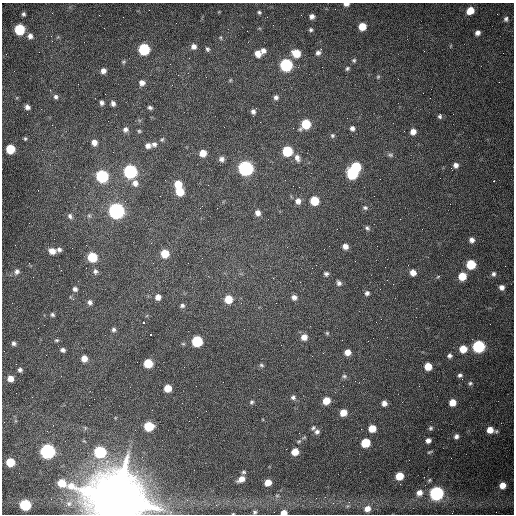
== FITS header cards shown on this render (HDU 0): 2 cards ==
NAXIS1  =                  512 /fastest changing axis
NAXIS2  =                  512 /next to fastest changing axis

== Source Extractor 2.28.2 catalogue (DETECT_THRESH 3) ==
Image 512 x 512 px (HDU 0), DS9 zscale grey, 1 PNG px = 1 image px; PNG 516 x 516 px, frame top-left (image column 1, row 512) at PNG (2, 3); no overlay
Background 1540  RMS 24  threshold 71.4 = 3 sigma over >= 5 px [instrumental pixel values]
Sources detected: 161; all 161 listed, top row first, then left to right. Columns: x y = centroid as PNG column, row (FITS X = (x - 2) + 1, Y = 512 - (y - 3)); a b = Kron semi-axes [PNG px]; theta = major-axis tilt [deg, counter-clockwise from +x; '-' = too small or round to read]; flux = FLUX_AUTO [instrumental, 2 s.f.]
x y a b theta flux
346 4 5 3 - 6.5e+03
470 10 6 5 - 2.4e+04
259 12 5 4 - 2.5e+03
23 14 4 3 - 2.9e+03
312 16 5 5 - 6.1e+03
506 19 6 5 - 3.7e+03
362 26 6 6 - 2.4e+04
19 29 6 6 - 9.5e+04
311 30 4 4 - 2.8e+03
478 33 5 5 - 6.5e+03
30 36 6 6 - 6.7e+03
51 36 2 2 - 1.2e+03
221 37 7 3 -82 2.0e+03
194 46 7 7 - 7.4e+03
144 49 7 7 - 1.3e+05
207 49 7 5 -61 3.4e+03
263 51 7 6 - 6.8e+03
258 53 7 6 - 1.2e+04
296 53 7 6 - 3.2e+04
318 53 7 6 - 5.7e+03
354 60 5 5 - 2.6e+03
124 62 6 5 - 2.4e+03
286 65 7 7 - 2.0e+05
347 69 6 5 - 2.8e+03
103 71 6 6 - 7.7e+03
378 77 6 4 68 2.0e+03
230 80 5 4 - 1.7e+03
142 83 7 6 - 8.1e+03
105 94 2 2 - 8.3e+02
56 97 6 5 - 4.1e+03
276 97 6 6 - 5.2e+03
102 103 5 5 - 4.7e+03
113 103 6 5 - 5.7e+03
27 107 5 4 - 5.8e+03
150 107 5 4 - 3.6e+03
253 111 6 5 - 5.1e+03
440 116 6 5 - 3.1e+03
306 124 7 6 - 6.1e+04
293 128 2 2 - 7.5e+02
352 128 6 5 - 5.1e+03
125 130 7 7 - 6.1e+03
139 131 5 5 - 2.3e+03
413 132 6 6 - 1.0e+04
332 136 6 5 - 3.0e+03
25 139 5 4 - 2.1e+03
162 139 6 5 - 2.5e+03
94 142 6 6 - 1.1e+04
154 144 7 6 - 5.2e+03
148 146 6 6 - 7.2e+03
10 149 6 6 - 5.9e+04
287 151 6 6 - 8.6e+04
203 153 6 6 - 1.8e+04
390 155 8 5 -7 3.5e+03
297 158 11 7 -68 9.0e+03
221 159 7 6 - 6.0e+03
456 165 6 6 - 7.1e+03
356 167 7 6 - 7.2e+04
245 168 7 7 - 4.4e+05
130 171 7 7 - 2.6e+05
352 173 7 7 - 1.2e+05
102 176 7 7 - 2.0e+05
493 181 2 2 - 1.4e+03
135 183 8 8 - 9.1e+03
178 184 6 6 - 2.7e+04
180 191 7 6 - 3.4e+04
298 201 7 7 - 9.0e+03
314 201 6 6 - 4.7e+04
365 208 7 6 - 3.6e+03
116 211 7 7 - 5.4e+05
258 213 7 6 - 8.7e+03
70 216 8 6 -62 4.7e+03
89 216 6 5 - 2.8e+03
400 219 2 2 - 3.6e+03
367 228 6 5 - 3.4e+03
472 240 6 6 - 6.8e+03
345 246 6 5 - 9.2e+03
59 249 6 5 - 4.5e+03
52 251 7 6 - 1.3e+04
165 254 6 6 - 3.3e+04
92 257 6 6 - 6.7e+04
471 264 6 6 - 5.7e+04
95 271 7 6 - 4.8e+03
17 272 8 7 - 6.1e+03
413 272 6 6 - 1.1e+04
326 274 6 5 - 3.8e+03
493 274 6 6 - 4.3e+03
462 276 7 6 - 2.9e+04
273 278 2 2 - 9.2e+02
339 283 7 6 - 4.7e+03
502 287 6 5 - 7.3e+03
75 289 5 4 - 5.1e+03
367 293 6 5 - 4.3e+03
158 297 6 6 - 9.5e+03
294 297 6 6 - 6.3e+03
228 299 6 6 - 3.2e+04
90 302 6 5 - 5.0e+03
276 303 2 2 - 1.1e+03
182 306 6 6 - 3.9e+03
52 315 5 4 - 2.9e+03
381 319 2 2 - 7.2e+02
143 322 3 2 - 2.2e+03
113 329 5 5 - 3.6e+03
327 333 5 5 - 1.9e+03
151 334 3 2 - 1.6e+03
304 337 7 7 - 1.2e+04
56 340 6 4 0 2.4e+03
197 341 6 6 - 1.0e+05
14 343 5 5 - 3.9e+03
478 346 7 6 - 2.0e+05
463 349 6 6 - 2.8e+04
63 350 5 4 - 4.4e+03
347 352 6 5 - 1.2e+04
450 356 5 5 - 4.5e+03
84 358 6 5 - 1.4e+04
148 363 6 6 - 4.4e+04
261 365 6 4 -17 2.6e+03
428 366 6 6 - 2.4e+04
20 370 4 4 - 3.9e+03
460 375 5 4 - 3.9e+03
344 376 7 5 0 3.3e+03
10 379 6 6 - 1.2e+04
470 383 6 5 - 3.1e+03
167 388 6 6 - 2.4e+04
293 397 7 6 - 4.3e+03
326 401 6 5 - 2.5e+04
252 402 6 5 - 2.6e+03
384 403 6 5 - 8.0e+03
452 403 6 6 - 1.9e+04
343 413 6 5 - 2.0e+04
148 426 7 6 - 6.2e+04
313 428 6 5 - 2.8e+03
430 428 6 5 - 3.0e+03
372 429 6 5 - 2.7e+04
490 430 7 6 - 1.7e+04
317 432 6 6 - 4.6e+03
456 436 6 5 - 5.2e+03
428 440 5 5 - 7.0e+03
299 441 5 4 - 2.1e+03
365 443 6 6 - 5.0e+04
47 451 7 7 - 4.2e+05
100 452 7 6 - 1.5e+05
295 452 6 5 - 2.1e+04
430 452 7 3 24 2.1e+03
10 462 6 6 - 4.1e+04
243 472 5 4 - 2.4e+03
399 476 6 6 - 3.3e+04
241 479 8 6 32 1.2e+04
268 482 6 5 - 1.8e+04
502 485 6 5 - 1.5e+04
419 493 7 7 - 1.1e+04
436 493 7 7 - 3.5e+05
277 496 6 4 0 2.2e+03
118 498 22 20 -50 1.5e+07
316 498 2 2 - 3.7e+03
69 503 9 8 - 8.8e+03
25 505 7 6 - 1.0e+05
347 506 6 4 71 2.1e+03
367 509 7 7 - 1.2e+04
255 512 5 4 - 2.9e+03
284 512 6 4 8 1.1e+04
233 514 3 2 - 1.0e+03
At the frame edge (FLAGS 8, measured only in part): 4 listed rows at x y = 346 4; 118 498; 284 512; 233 514